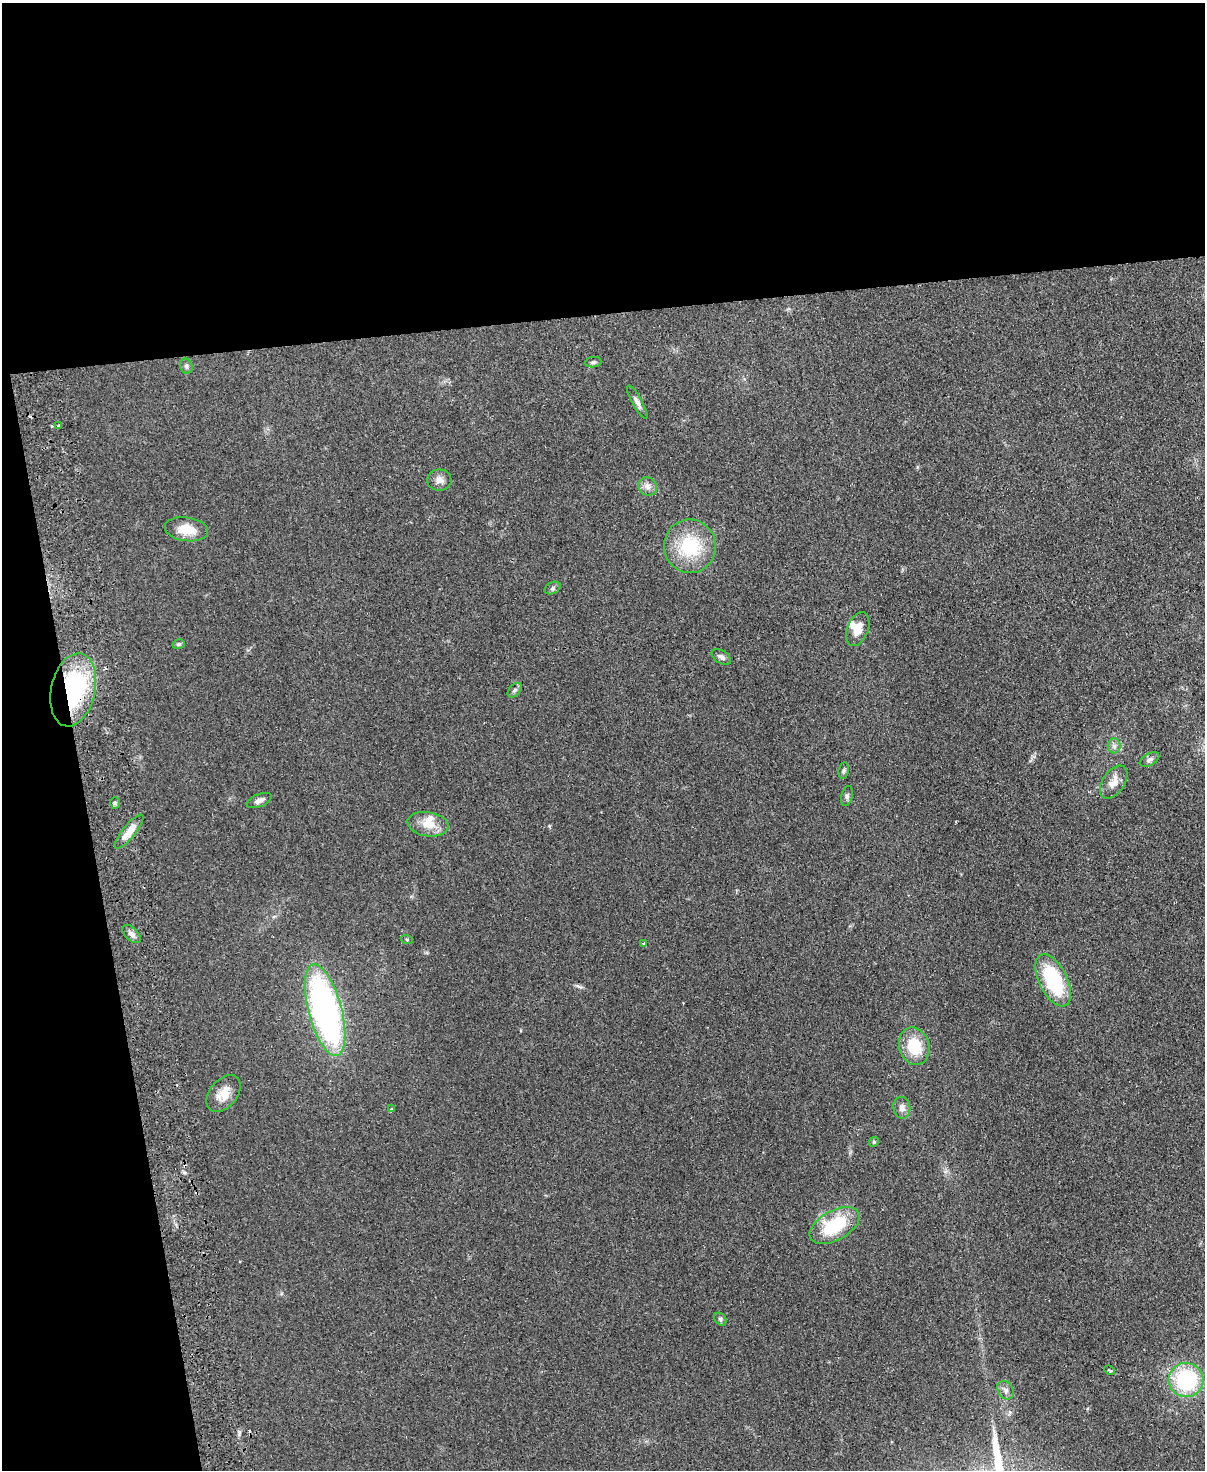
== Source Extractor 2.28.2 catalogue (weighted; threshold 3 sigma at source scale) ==
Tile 1 of 4 x 3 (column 1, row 1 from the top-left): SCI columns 57-1259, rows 3086-4553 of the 4925 x 4814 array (HDU 1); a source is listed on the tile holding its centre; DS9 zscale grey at full resolution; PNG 1207 x 1472 px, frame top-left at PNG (2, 3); each listed source drawn as its Kron ellipse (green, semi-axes under 4 px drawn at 4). Shown black and unused: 28% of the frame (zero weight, under 2 of 3 exposures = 3% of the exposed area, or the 3 px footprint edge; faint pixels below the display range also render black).
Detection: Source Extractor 2.28.2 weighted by HDU 2 'WHT'; one run over the whole footprint, this tile lists its part. Background 0.112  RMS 0.0085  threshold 0.038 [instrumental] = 3 sigma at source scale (4.5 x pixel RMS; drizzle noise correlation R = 1.50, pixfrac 1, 0.05/0.05 arcsec/px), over >= 5 px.
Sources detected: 45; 5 cosmic-ray / hot-pixel residue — neither listed nor drawn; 2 inside a brighter listed object's ellipse — not listed separately; the other 38 listed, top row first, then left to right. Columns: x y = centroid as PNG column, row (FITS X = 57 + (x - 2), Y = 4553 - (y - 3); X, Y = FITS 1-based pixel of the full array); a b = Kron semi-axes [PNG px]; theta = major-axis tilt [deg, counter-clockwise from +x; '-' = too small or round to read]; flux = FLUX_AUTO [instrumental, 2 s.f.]
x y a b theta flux
593 362 8 5 8 1.7
186 366 8 6 -69 2
637 402 19 5 -61 3.6
58 426 3 3 - 1.8
439 480 12 10 1 5.3
648 486 10 8 -47 4.1
186 529 22 12 -7 16
690 546 26 26 - 46
552 588 8 5 28 2
858 629 17 10 68 10
179 644 6 4 16 1.4
721 657 11 6 -31 3
73 690 37 22 77 110
515 690 8 5 49 1.9
1114 746 7 6 - 2.8
1149 760 10 6 28 2.7
844 770 8 5 83 1.6
1114 782 18 10 55 9
847 796 10 6 75 2.1
259 801 13 6 23 4.1
115 803 6 5 - 1.6
428 824 21 12 -9 13
129 832 21 6 51 11
131 934 11 6 -44 3.7
407 940 6 4 -20 0.94
643 943 3 2 - 1.2
1053 980 28 14 -64 64
325 1010 47 16 -75 290
914 1046 19 15 -75 28
224 1094 21 13 50 12
902 1108 11 8 -82 4.1
392 1109 3 3 - 1.5
874 1142 5 4 - 1
835 1225 27 15 29 46
720 1319 7 5 -49 1.7
1109 1370 6 3 -26 1
1186 1380 17 17 - 69
1006 1390 10 7 -56 3.3
Overlapping masked pixels (flux is a lower limit): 1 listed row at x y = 73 690